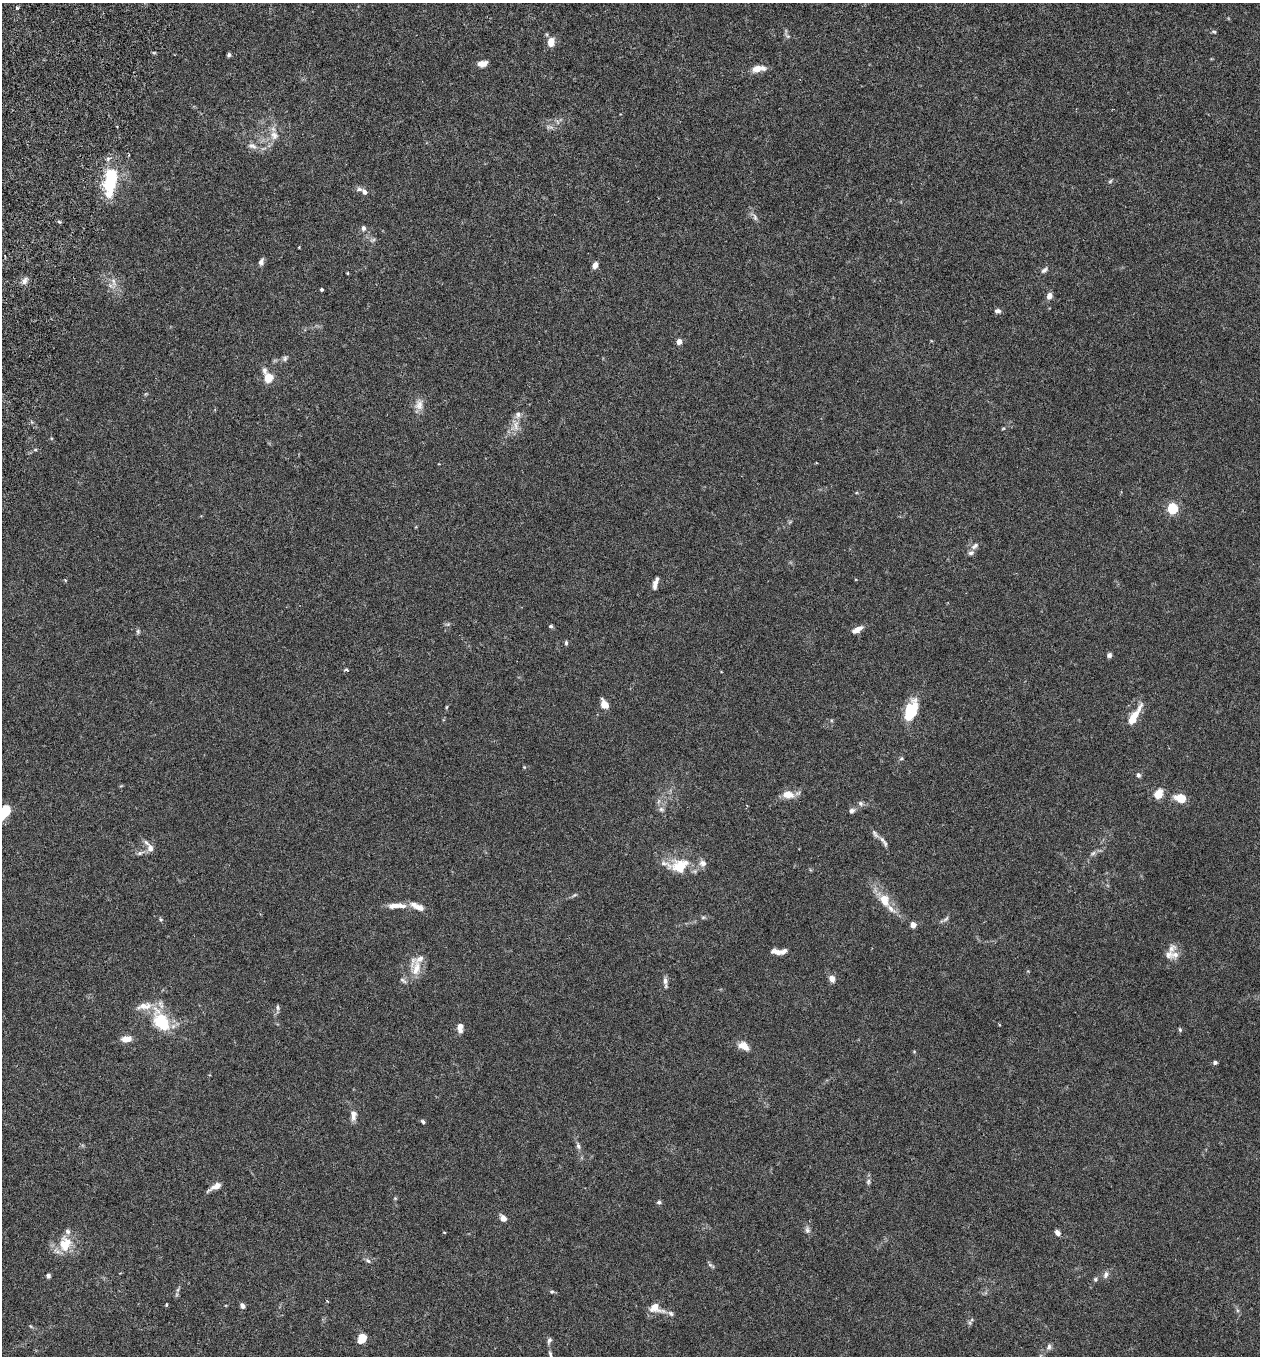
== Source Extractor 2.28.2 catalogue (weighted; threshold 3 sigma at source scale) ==
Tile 11 of 4 x 4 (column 3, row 3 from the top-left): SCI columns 2708-3965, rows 1382-2735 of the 5544 x 5466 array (HDU 1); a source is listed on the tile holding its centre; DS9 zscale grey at full resolution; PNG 1262 x 1358 px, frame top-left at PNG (2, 3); no overlay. Shown black and unused: <1% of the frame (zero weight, under 3 of 6 exposures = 3% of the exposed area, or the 3 px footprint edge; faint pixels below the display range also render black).
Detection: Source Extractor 2.28.2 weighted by HDU 2 'WHT'; one run over the whole footprint, this tile lists its part. Background 0.0171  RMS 0.002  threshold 0.008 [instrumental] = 3 sigma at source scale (4.09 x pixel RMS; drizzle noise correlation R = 1.36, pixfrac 0.8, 0.05/0.05 arcsec/px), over >= 5 px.
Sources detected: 125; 2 inside a brighter object's white glare — not listed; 16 inside a brighter listed object's ellipse — not listed separately; the other 107 listed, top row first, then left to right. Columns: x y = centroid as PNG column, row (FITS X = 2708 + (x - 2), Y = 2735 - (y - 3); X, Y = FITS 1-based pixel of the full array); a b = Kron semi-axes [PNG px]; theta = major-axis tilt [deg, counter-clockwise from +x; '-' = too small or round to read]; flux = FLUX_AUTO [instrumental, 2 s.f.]
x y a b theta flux
17 8 4 4 - 0.22
1214 32 8 4 -1 0.23
788 36 6 4 17 0.25
551 42 9 6 83 1.9
229 55 5 4 - 0.39
482 64 9 5 10 1.6
758 69 15 7 9 2
550 127 13 5 -5 0.54
274 135 13 11 -55 1.6
252 146 14 7 -19 1.1
110 181 28 11 79 12
1110 181 6 4 45 0.24
364 192 8 6 -43 0.73
755 217 11 5 -66 0.56
59 222 6 3 -20 0.23
363 228 7 6 - 0.48
299 247 3 2 - 0.13
261 262 8 6 68 0.63
595 265 7 5 61 0.97
1044 270 11 6 41 0.53
348 273 4 3 - 0.14
25 281 11 6 60 0.76
113 282 13 6 -67 1
322 290 3 3 - 0.25
1049 296 6 6 - 1.1
998 311 7 6 - 0.61
679 342 5 5 - 0.92
285 358 8 6 61 0.43
268 377 11 8 -66 3.4
419 405 15 11 79 1.5
516 425 16 7 -87 1.4
1003 429 5 3 - 0.16
35 450 5 3 - 0.2
1172 508 5 5 - 17
975 546 12 6 35 0.66
65 580 5 4 - 0.19
655 583 15 5 74 0.94
551 626 5 4 - 0.33
857 629 12 6 29 1.4
138 631 7 5 -88 0.32
566 643 6 4 90 0.31
1109 655 7 6 - 0.41
346 670 6 4 -17 0.3
604 704 8 6 -62 2.1
446 707 6 3 70 0.18
912 709 21 15 67 4.7
1134 716 28 8 59 3
901 758 6 5 - 0.27
524 767 5 3 - 0.17
1138 775 6 6 - 0.39
1158 794 10 8 55 2.5
788 795 16 9 -6 2
1180 798 11 8 -7 2.9
860 803 7 6 - 0.47
747 806 3 2 - 0.13
661 809 8 6 -15 0.49
851 811 6 6 - 0.6
4 812 17 8 57 4.6
884 842 17 5 -54 0.69
150 848 10 8 -83 1.1
140 853 9 4 35 0.42
1093 853 9 4 36 0.46
680 866 26 19 20 5.3
574 895 8 3 44 0.24
884 900 17 12 -68 2.8
414 905 10 8 -25 1.1
394 906 21 7 7 1.7
946 919 10 4 45 0.42
913 925 4 4 - 1.8
776 952 14 6 -17 1.1
1175 955 11 9 30 1.2
416 969 25 10 77 2.7
832 978 7 6 - 1.3
403 980 11 4 -37 0.39
665 981 11 6 -88 0.7
278 1008 8 5 -84 0.38
161 1019 30 19 -43 6.8
460 1026 7 6 - 0.9
1180 1030 6 4 -74 0.27
126 1039 11 7 8 1.7
744 1046 13 8 -30 1.7
1215 1062 5 4 - 0.44
353 1115 15 7 -86 1.1
423 1121 6 4 -50 0.3
578 1146 9 5 -75 0.5
868 1181 8 5 88 0.4
215 1187 16 5 28 1.2
659 1202 6 5 - 0.37
503 1218 7 6 - 1
807 1230 8 7 - 0.57
444 1232 4 2 - 0.15
1057 1233 7 5 -54 0.63
65 1245 17 17 - 3.7
368 1261 8 5 -41 0.41
710 1265 7 5 -43 0.36
1106 1275 10 6 76 0.66
48 1276 5 4 - 0.43
1095 1279 6 5 - 0.27
552 1292 6 5 - 0.27
166 1304 4 3 - 0.24
242 1306 6 5 - 0.56
655 1308 19 12 -19 2.1
972 1320 7 4 70 0.31
362 1338 9 7 57 2.8
549 1340 9 5 68 0.44
1049 1347 8 6 72 0.5
550 1354 10 4 -73 0.39
Isophote crosses this tile's border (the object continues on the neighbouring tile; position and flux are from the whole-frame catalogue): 2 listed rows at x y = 4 812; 550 1354